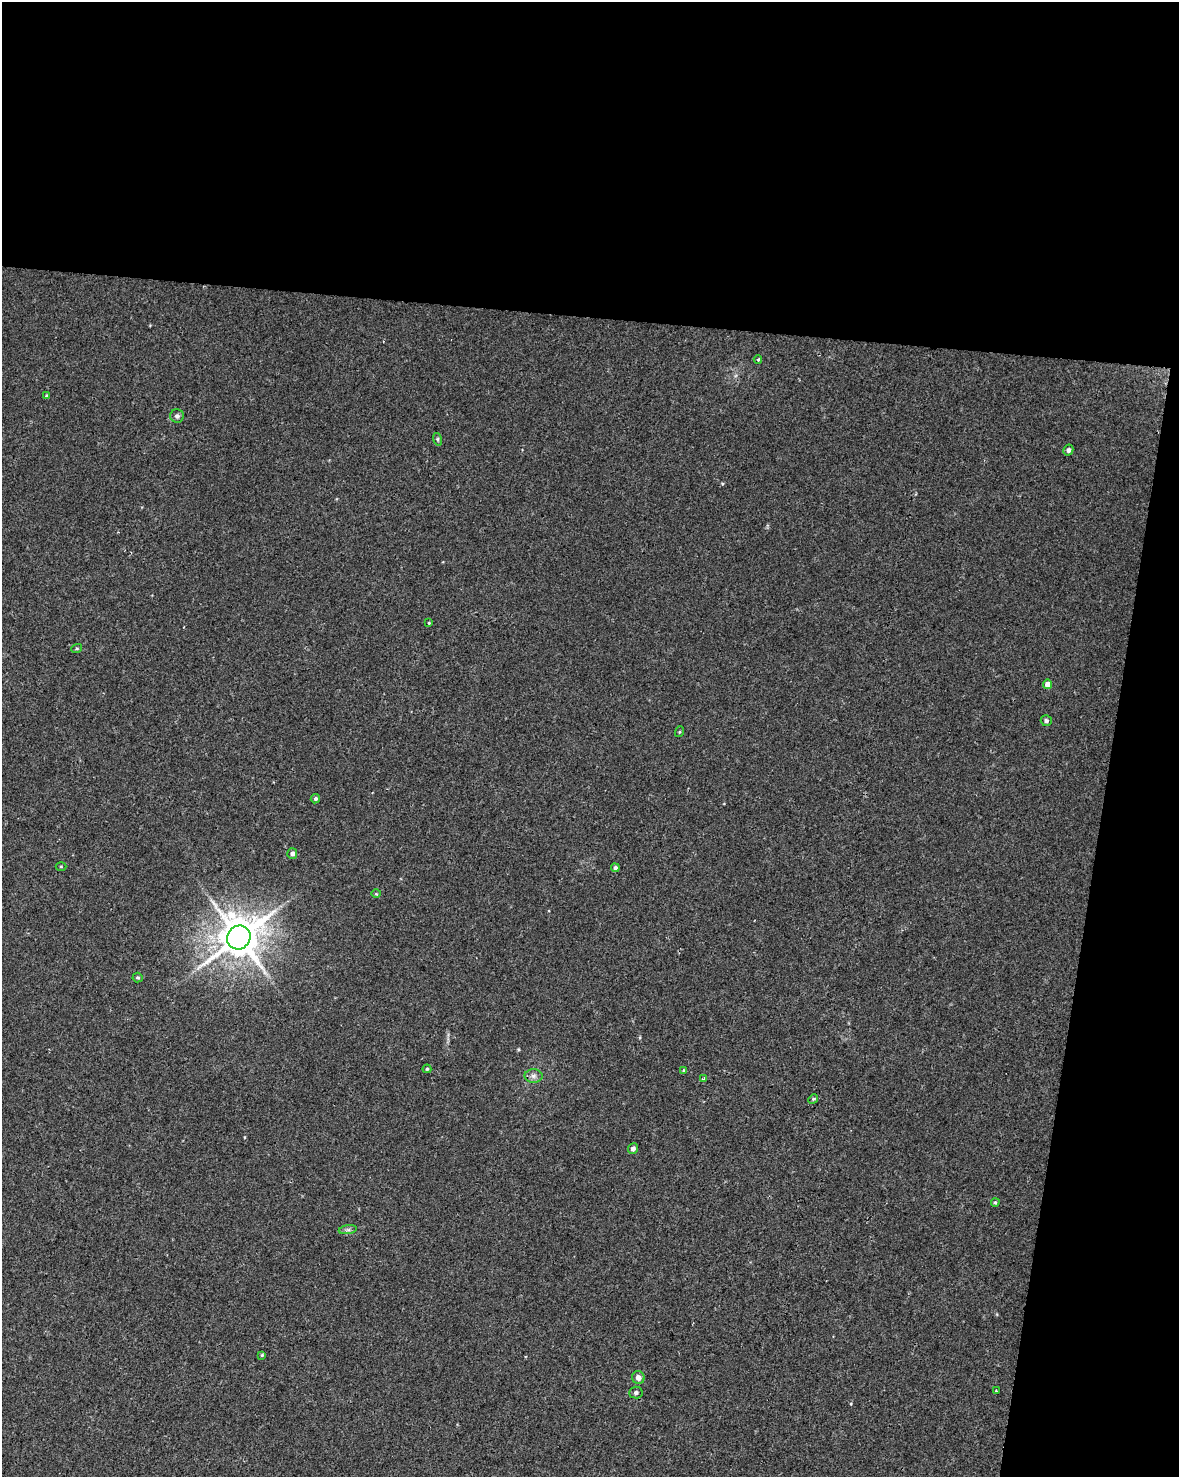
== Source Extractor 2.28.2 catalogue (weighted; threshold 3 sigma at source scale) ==
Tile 4 of 4 x 3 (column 4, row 1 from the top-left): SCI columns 3539-4715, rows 3234-4708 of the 4715 x 4936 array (HDU 1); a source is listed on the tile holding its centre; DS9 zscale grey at full resolution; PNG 1181 x 1479 px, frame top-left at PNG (2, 2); each listed source drawn as its Kron ellipse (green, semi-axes under 4 px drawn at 4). Shown black and unused: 27% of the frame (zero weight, under 2 of 3 exposures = <1% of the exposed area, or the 3 px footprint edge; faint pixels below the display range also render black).
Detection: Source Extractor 2.28.2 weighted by HDU 2 'WHT'; one run over the whole footprint, this tile lists its part. Background 0.045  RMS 0.0065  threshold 0.0291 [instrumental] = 3 sigma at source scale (4.5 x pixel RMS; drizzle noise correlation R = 1.50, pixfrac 1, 0.0396/0.0396 arcsec/px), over >= 5 px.
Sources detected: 29; all 29 listed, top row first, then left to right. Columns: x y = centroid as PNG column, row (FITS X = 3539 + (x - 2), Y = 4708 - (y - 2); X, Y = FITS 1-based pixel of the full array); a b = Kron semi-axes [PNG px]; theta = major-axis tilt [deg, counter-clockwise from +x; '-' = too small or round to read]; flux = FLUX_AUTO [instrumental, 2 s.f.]
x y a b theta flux
758 360 4 3 - 0.69
47 396 4 4 - 1
177 416 7 6 - 1.8
437 439 6 4 -75 0.93
1068 450 5 5 - 2.1
429 623 3 3 - 0.61
77 648 5 3 - 0.74
1047 684 5 4 - 4.3
1046 721 5 5 - 1.5
679 732 5 3 - 0.54
315 799 5 4 - 1.2
292 853 5 5 - 2.1
61 866 5 3 - 0.58
615 868 4 4 - 1.7
376 894 5 3 - 0.62
239 937 12 11 - 2200
138 977 5 5 - 0.95
427 1069 4 4 - 0.83
683 1070 4 3 - 0.73
533 1076 9 7 -1 2.6
703 1079 3 3 - 1.8
813 1099 5 4 - 0.88
633 1149 5 5 - 2.3
995 1202 4 3 - 0.84
348 1230 9 4 8 1.8
262 1355 4 4 - 0.7
638 1377 6 6 - 3.5
996 1391 3 2 - 1
636 1392 7 6 - 1.5